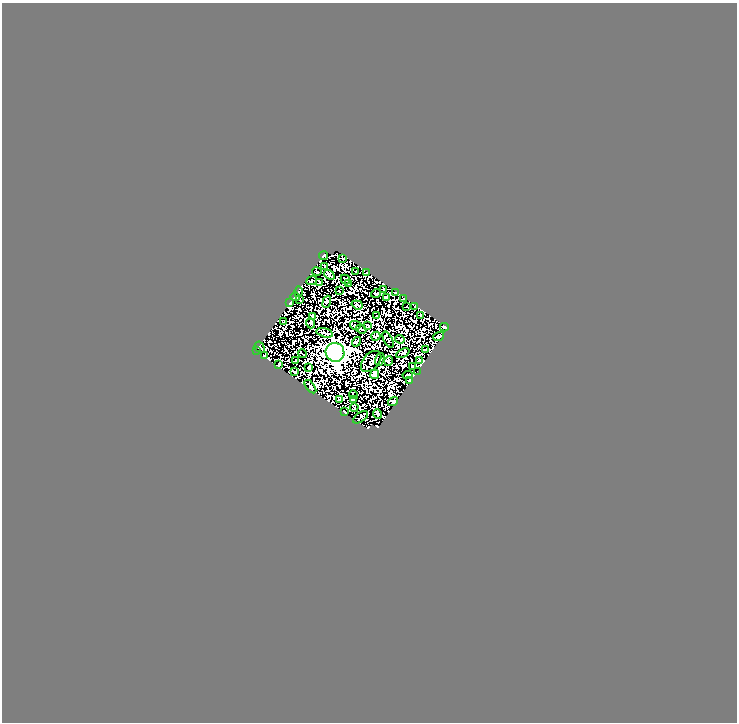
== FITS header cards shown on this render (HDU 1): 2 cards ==
NAXIS1  =                  735
NAXIS2  =                  720

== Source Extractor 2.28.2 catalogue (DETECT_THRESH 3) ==
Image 735 x 720 px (HDU 1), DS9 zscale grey, 1 PNG px = 1 image px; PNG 739 x 724 px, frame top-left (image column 1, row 720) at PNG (2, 3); each listed source drawn as its Kron ellipse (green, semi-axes under 4 px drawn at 4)
Background 0.02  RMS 0.018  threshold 0.053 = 3 sigma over >= 5 px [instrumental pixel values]
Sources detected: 69; all 69 listed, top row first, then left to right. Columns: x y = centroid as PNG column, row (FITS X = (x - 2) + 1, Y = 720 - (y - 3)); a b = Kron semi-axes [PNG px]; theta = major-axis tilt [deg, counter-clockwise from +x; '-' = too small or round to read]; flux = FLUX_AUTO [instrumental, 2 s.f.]
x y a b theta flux
324 255 4 3 - 3.5
342 258 4 2 - 0.74
324 266 3 2 - 1.3
317 271 4 2 - 0.98
356 272 3 2 - 0.75
367 273 3 2 - 0.87
329 275 6 3 -38 1.6
345 280 5 2 - 0.86
312 281 5 2 - 0.86
320 282 3 2 - 1.2
349 283 3 2 - 0.86
384 289 3 2 - 0.61
339 291 3 3 - 0.53
298 292 5 3 - 0.79
376 293 5 3 - 0.9
396 293 3 2 - 0.52
295 297 5 3 - 1.6
386 297 3 2 - 0.79
404 298 3 2 - 0.78
300 299 4 2 - 0.92
327 302 6 3 71 1.1
290 303 3 2 - 1.2
357 305 6 2 -20 0.85
415 306 3 3 - 1.4
407 307 3 2 - 0.6
420 315 3 2 - 0.81
377 316 3 2 - 0.83
312 317 3 2 - 0.9
284 322 2 2 - 1.1
310 323 5 3 - 1
355 325 5 4 - 1.3
367 326 4 2 - 1.1
444 327 4 2 - 0.93
361 329 5 2 - 1.3
325 333 8 2 -14 1.8
376 336 4 3 - 1.4
438 336 6 2 15 1.2
400 339 4 2 - 1.1
388 340 9 4 -63 1.5
356 342 5 4 - 1.6
260 347 6 4 -61 1.1
425 350 2 2 - 0.7
257 351 3 2 - 0.92
335 352 9 9 - 1100
403 353 7 2 25 1.1
302 354 4 2 - 1.1
264 356 3 2 - 1
380 359 6 3 72 1.6
419 360 2 2 - 0.78
295 361 3 2 - 0.7
371 361 12 8 47 0.89
389 361 5 4 - 1.6
279 364 4 2 - 1
412 366 4 2 - 1.2
309 368 3 2 - 1.1
417 371 2 2 - 1.1
294 372 4 2 - 1.3
375 374 5 4 - 13
408 375 5 3 - 0.38
409 380 3 2 - 1.1
310 387 8 2 -52 1.8
353 395 4 2 - 0.93
339 400 3 2 - 0.83
353 400 3 2 - 0.96
393 402 5 3 - 2.4
354 407 4 2 - 1
344 412 3 2 - 1.1
378 414 5 3 - 1.5
360 417 8 4 35 0.87